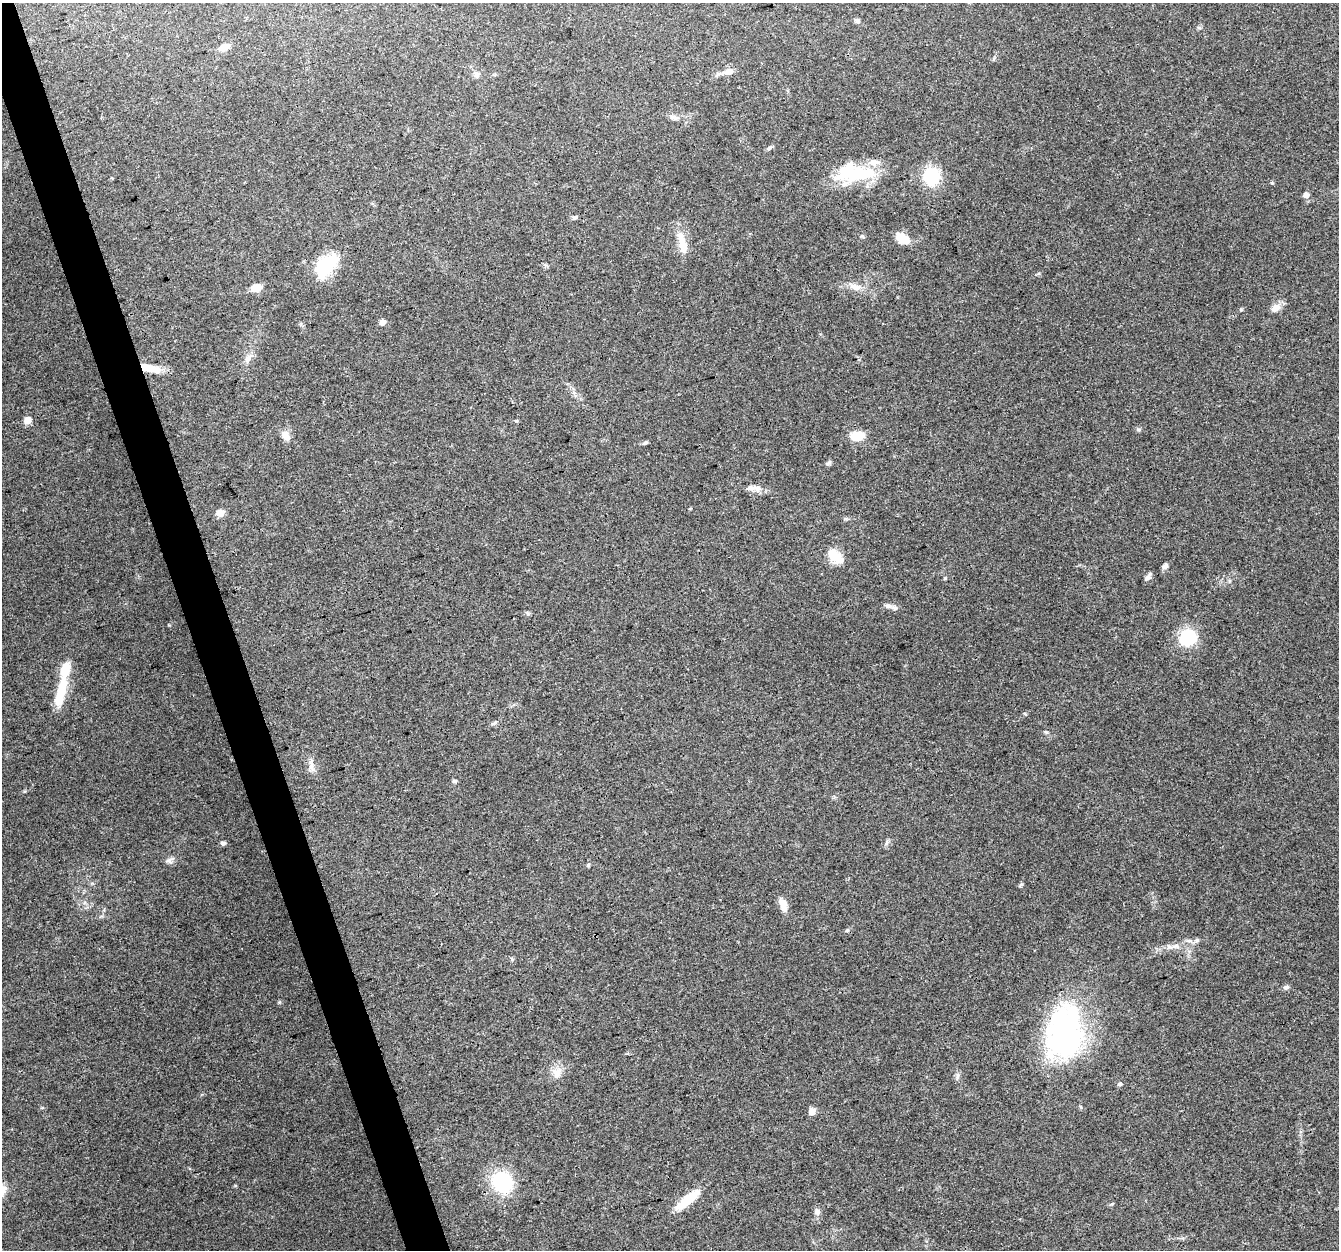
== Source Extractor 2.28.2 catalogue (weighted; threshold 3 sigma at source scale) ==
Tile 11 of 4 x 4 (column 3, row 3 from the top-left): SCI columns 2673-4009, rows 1365-2612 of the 5345 x 5167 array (HDU 1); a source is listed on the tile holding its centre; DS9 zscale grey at full resolution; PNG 1341 x 1252 px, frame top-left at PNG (2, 3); no overlay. Shown black and unused: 3% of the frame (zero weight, under 3 of 4 exposures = <1% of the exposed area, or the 3 px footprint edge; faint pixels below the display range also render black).
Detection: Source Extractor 2.28.2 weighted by HDU 2 'WHT'; one run over the whole footprint, this tile lists its part. Background 0.0694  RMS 0.005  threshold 0.0225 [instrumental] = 3 sigma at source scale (4.5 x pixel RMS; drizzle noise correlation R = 1.50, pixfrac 1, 0.0396/0.0396 arcsec/px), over >= 5 px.
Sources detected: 65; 4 inside a brighter object's white glare — not listed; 7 inside a brighter listed object's ellipse — not listed separately; the other 54 listed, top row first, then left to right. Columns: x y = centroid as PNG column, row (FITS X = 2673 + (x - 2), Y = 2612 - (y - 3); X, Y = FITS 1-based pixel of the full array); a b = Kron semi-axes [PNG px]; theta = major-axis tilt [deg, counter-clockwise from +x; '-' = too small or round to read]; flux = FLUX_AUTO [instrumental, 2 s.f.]
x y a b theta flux
857 21 7 6 - 1.2
223 47 15 8 30 3.2
728 72 13 7 10 3.6
476 74 8 7 - 1.6
674 117 13 6 -15 2.2
770 148 7 5 32 0.92
858 175 55 18 10 27
931 176 18 16 -87 22
1306 195 7 7 - 2.2
575 218 7 5 38 1
862 236 6 4 -32 0.67
902 238 16 10 -27 7.1
682 241 29 10 -75 7.6
326 265 31 18 45 21
855 287 17 8 -19 4.2
256 288 11 7 11 5.6
1275 308 12 9 41 3.9
382 322 7 6 - 2.5
248 359 12 7 64 2.6
146 367 17 9 -16 6.1
27 420 6 6 - 5
285 435 12 8 -60 4.2
857 436 13 8 2 10
645 443 9 4 13 0.86
828 463 9 4 42 1
755 488 16 8 -36 3.1
220 513 10 8 12 3.6
837 558 20 11 -28 9.7
1165 566 8 6 58 1.6
1148 577 10 6 55 1.6
888 606 10 6 -6 1.8
1187 638 19 16 45 21
62 688 33 13 77 13
494 723 7 4 44 0.87
1046 732 6 5 - 0.76
311 768 14 6 -54 2.5
454 781 6 5 - 0.82
223 843 7 5 5 1.2
887 843 9 4 71 0.99
169 861 10 7 -18 1.9
588 865 6 4 48 0.69
783 905 18 8 -70 4.3
847 930 5 4 - 0.71
1197 940 6 6 - 0.99
1174 946 16 6 20 3.2
1286 987 8 6 20 1.3
1064 1033 62 38 81 110
557 1073 17 12 70 5.1
957 1076 7 4 71 1.1
1120 1084 6 5 - 0.82
812 1111 7 7 - 3.6
502 1182 18 15 -49 45
687 1200 32 10 40 12
817 1212 7 7 - 2
Overlapping masked pixels (flux is a lower limit): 1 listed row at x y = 146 367
Unlisted compact peaks at least as high as the median listed source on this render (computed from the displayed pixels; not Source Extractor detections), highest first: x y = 1022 884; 1138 429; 1272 183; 279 1002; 1241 309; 169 625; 235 1185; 516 421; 945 578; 1112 1204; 1025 714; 24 791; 1199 28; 528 614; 1229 581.